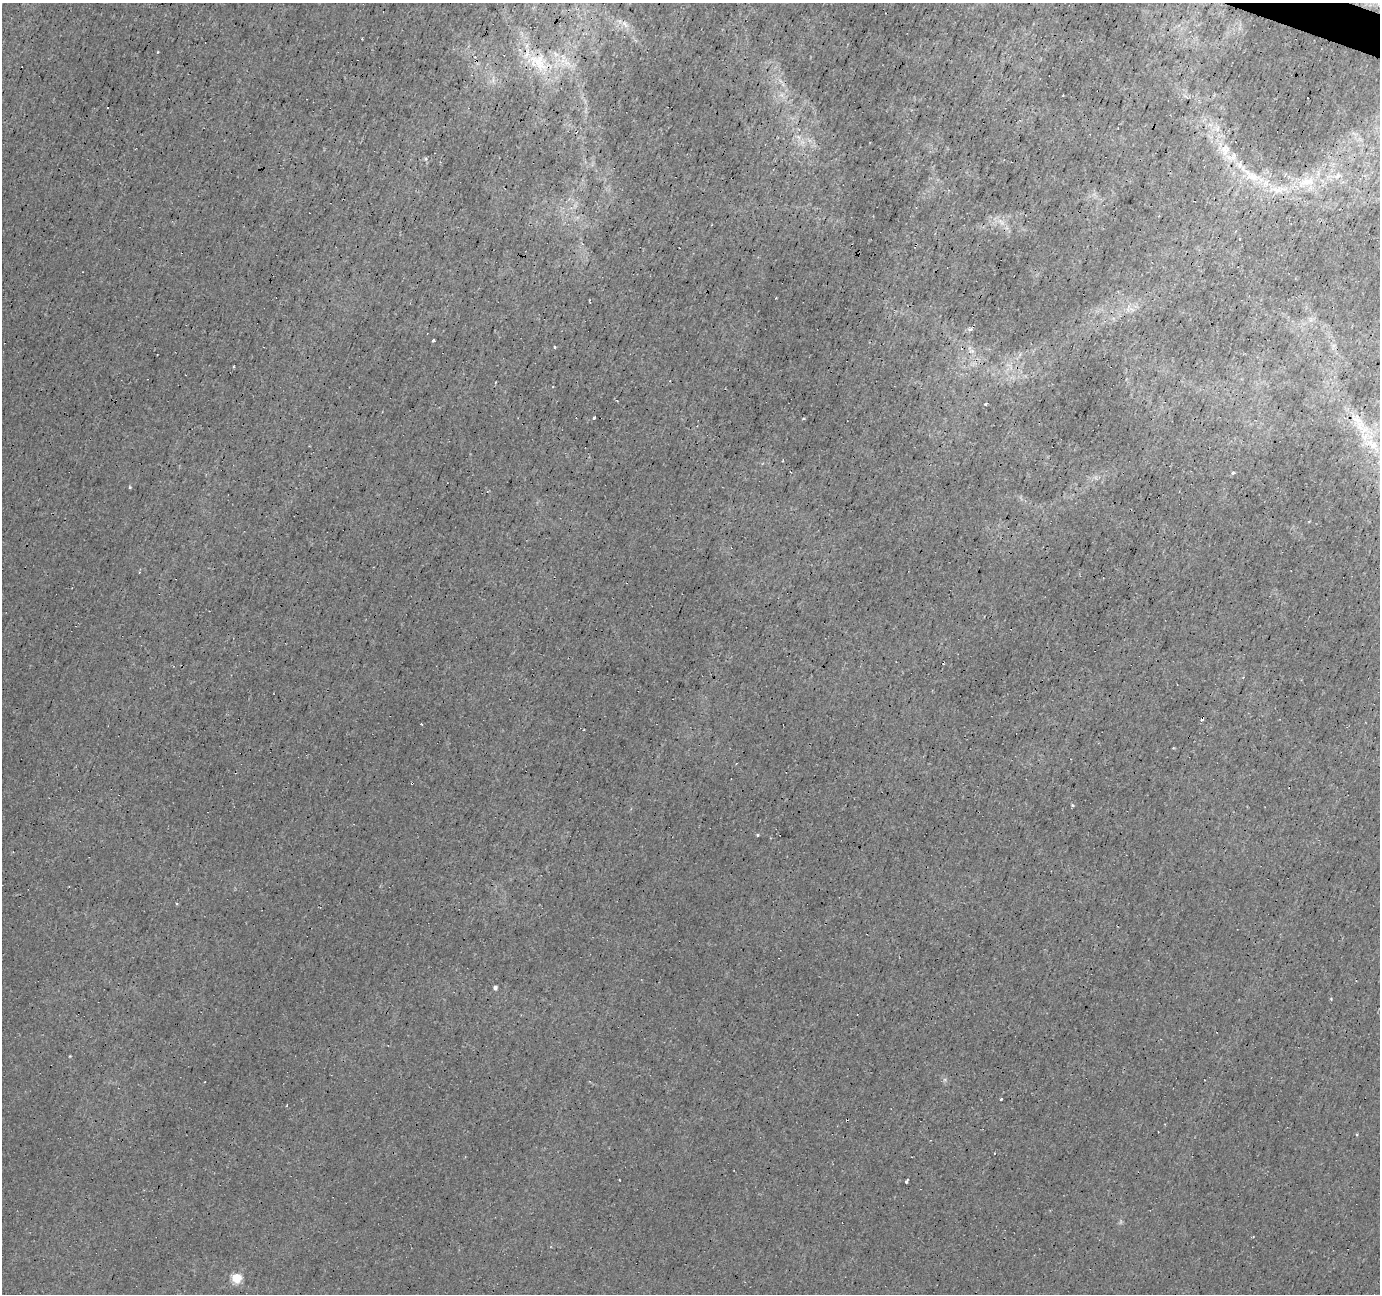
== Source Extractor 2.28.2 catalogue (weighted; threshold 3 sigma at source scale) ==
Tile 10 of 4 x 4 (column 2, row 3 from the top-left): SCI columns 1384-2761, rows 1567-2858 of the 5539 x 5708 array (HDU 1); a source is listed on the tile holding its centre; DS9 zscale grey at full resolution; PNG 1382 x 1296 px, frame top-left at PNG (2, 3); no overlay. Shown black and unused: <1% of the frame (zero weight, under 3 of 5 exposures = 3% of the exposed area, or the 3 px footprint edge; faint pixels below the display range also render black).
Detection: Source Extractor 2.28.2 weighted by HDU 2 'WHT'; one run over the whole footprint, this tile lists its part. Background 9.24e-04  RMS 0.0011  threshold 0.00484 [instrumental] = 3 sigma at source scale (4.5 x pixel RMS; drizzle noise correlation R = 1.50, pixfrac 1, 0.0396/0.0396 arcsec/px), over >= 5 px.
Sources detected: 36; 4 cosmic-ray / hot-pixel residue — not listed; the other 32 listed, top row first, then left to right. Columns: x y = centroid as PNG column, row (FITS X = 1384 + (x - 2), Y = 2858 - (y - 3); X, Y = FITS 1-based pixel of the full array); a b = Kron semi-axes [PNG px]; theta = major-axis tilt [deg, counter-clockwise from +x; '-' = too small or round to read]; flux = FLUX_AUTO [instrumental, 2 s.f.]
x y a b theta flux
625 24 12 6 -48 0.56
539 62 33 24 -48 5
1217 129 9 7 89 0.57
1225 150 18 13 80 1.7
1338 176 11 7 23 0.61
1253 177 22 13 -26 2.3
1307 182 28 13 13 3.1
1277 190 18 8 27 1.2
1001 222 10 4 -42 0.45
970 329 7 4 11 0.25
433 340 3 3 - 0.37
554 347 4 3 - 0.097
972 351 9 4 7 0.28
985 404 4 3 - 0.11
594 418 3 3 - 0.17
803 419 4 3 - 0.11
1360 426 21 14 -59 2.3
1373 445 13 11 16 1.3
1233 472 3 3 - 0.31
130 487 3 3 - 0.13
1243 677 4 3 - 0.11
1073 806 4 3 - 0.14
757 835 3 3 - 0.23
495 987 4 4 - 0.27
1331 999 3 3 - 0.086
70 1056 3 3 - 0.082
1001 1099 3 2 - 0.17
1357 1135 4 3 - 0.091
994 1153 3 2 - 0.077
619 1180 3 2 - 0.08
906 1181 4 3 - 0.3
237 1278 5 5 - 5.8
Overlapping masked pixels (flux is a lower limit): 1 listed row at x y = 539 62
Unlisted compact peaks at least as high as the median listed source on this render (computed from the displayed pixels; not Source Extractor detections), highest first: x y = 158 52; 426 159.